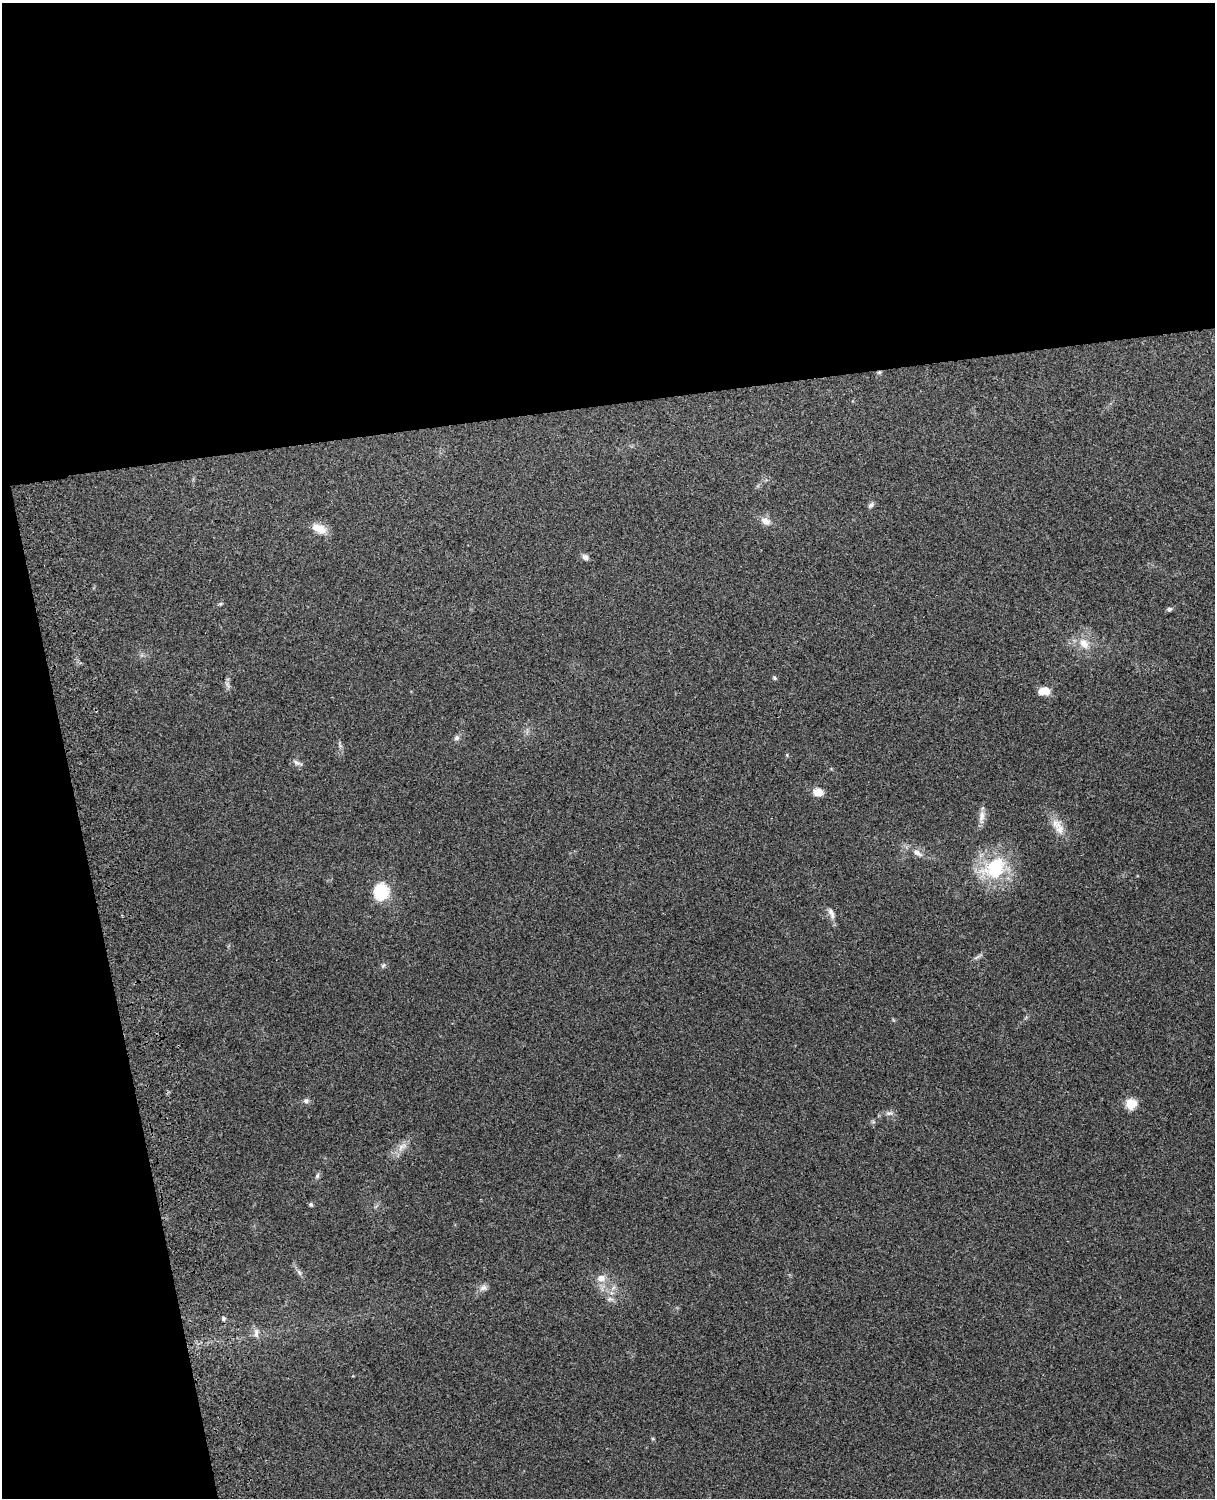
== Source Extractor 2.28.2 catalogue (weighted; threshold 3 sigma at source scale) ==
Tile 1 of 4 x 3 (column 1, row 1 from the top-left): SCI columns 119-1331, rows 3157-4652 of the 5090 x 4929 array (HDU 1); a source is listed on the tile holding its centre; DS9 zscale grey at full resolution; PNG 1217 x 1500 px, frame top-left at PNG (2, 3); no overlay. Shown black and unused: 33% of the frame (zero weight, under 3 of 4 exposures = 6% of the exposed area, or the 3 px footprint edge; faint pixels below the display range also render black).
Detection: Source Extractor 2.28.2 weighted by HDU 2 'WHT'; one run over the whole footprint, this tile lists its part. Background 0.29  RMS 0.0093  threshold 0.0419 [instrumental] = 3 sigma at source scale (4.5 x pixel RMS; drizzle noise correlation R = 1.50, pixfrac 1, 0.05/0.05 arcsec/px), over >= 5 px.
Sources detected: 34; all 34 listed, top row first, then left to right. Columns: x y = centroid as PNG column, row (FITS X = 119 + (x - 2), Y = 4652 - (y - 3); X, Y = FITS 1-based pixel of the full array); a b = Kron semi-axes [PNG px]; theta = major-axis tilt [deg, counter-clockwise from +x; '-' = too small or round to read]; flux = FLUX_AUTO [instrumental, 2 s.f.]
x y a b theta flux
879 372 6 4 20 1.7
871 505 9 5 50 2.3
766 521 12 9 -34 6.5
319 529 19 11 -26 12
585 557 8 7 - 3.5
220 604 6 4 18 1.4
1169 609 6 5 - 2
1084 644 17 11 -45 12
774 678 6 4 -42 1.4
227 685 10 3 -69 2.1
1044 691 12 8 7 12
456 738 8 7 - 2.4
297 763 14 5 -25 3
818 792 10 8 -9 11
982 817 20 7 84 6.4
1056 824 16 14 -17 11
917 853 15 7 -31 6.4
994 868 39 30 34 56
381 892 18 15 87 32
831 913 16 7 -67 5.1
977 957 11 3 29 2.3
383 966 8 4 58 1.7
306 1101 8 7 - 2.7
1131 1104 6 5 - 54
889 1113 11 6 7 3.4
402 1146 17 7 40 7.6
317 1176 7 5 75 2.1
311 1204 5 5 - 1.5
299 1272 9 4 -55 2.6
601 1278 12 10 0 7.4
483 1288 11 7 25 4.2
609 1299 7 5 45 2.1
223 1318 5 5 - 2
256 1333 14 6 86 4.4
Overlapping masked pixels (flux is a lower limit): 1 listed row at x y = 879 372